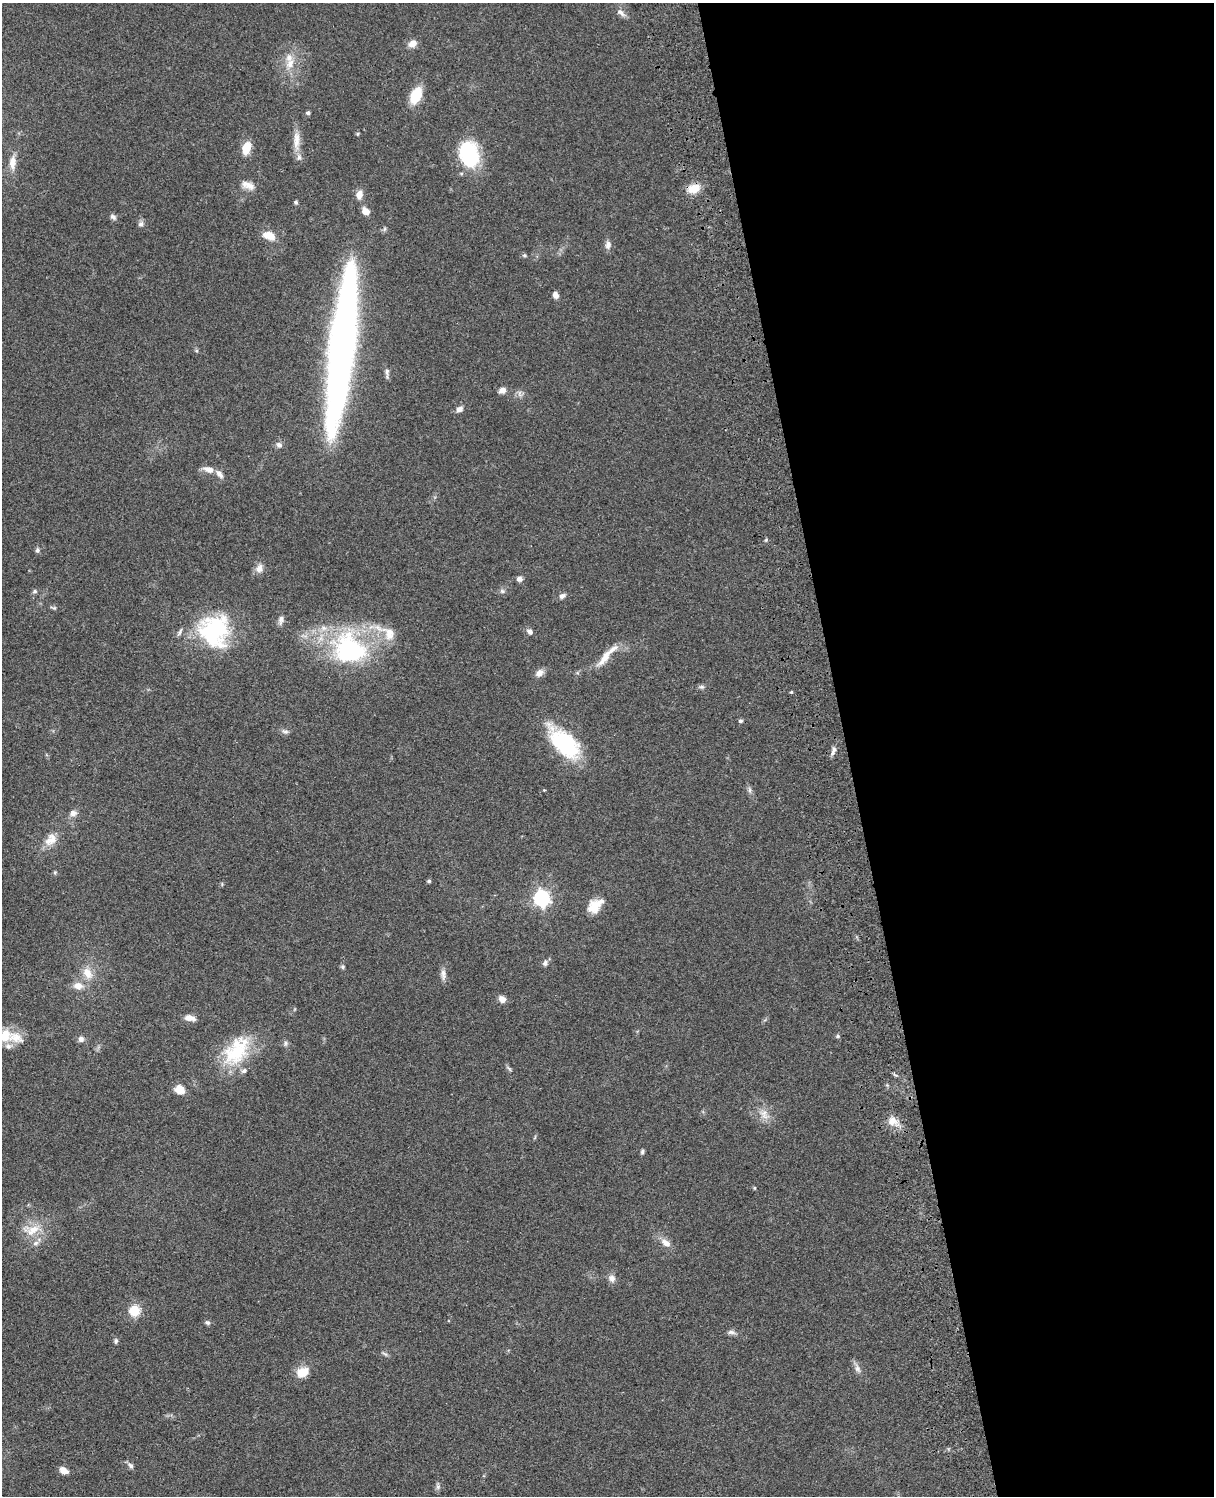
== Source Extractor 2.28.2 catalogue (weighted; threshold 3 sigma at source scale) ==
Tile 8 of 4 x 3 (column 4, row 2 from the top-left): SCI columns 3756-4967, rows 1773-3266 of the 5085 x 4926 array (HDU 1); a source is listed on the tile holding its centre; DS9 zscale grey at full resolution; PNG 1216 x 1498 px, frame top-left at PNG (2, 3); no overlay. Shown black and unused: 30% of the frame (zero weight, under 3 of 4 exposures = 6% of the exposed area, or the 3 px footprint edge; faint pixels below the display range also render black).
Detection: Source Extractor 2.28.2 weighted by HDU 2 'WHT'; one run over the whole footprint, this tile lists its part. Background 0.0787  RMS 0.006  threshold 0.0268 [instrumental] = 3 sigma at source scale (4.5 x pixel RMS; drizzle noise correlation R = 1.50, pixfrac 1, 0.05/0.05 arcsec/px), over >= 5 px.
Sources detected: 99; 2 inside a brighter object's white glare — not listed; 11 inside a brighter listed object's ellipse — not listed separately; the other 86 listed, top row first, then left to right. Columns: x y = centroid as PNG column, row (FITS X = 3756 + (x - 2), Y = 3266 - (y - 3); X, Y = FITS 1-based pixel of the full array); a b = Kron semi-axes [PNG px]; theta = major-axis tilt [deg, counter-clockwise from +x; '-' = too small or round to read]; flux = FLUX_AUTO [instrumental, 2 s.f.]
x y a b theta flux
621 12 14 7 -41 2.9
412 44 9 7 38 5.1
290 63 18 10 61 7.8
416 95 16 9 64 20
308 113 5 5 - 1.2
358 134 5 4 - 0.72
296 141 29 8 -90 7.4
246 148 12 7 74 10
469 154 32 23 -78 36
12 162 19 9 88 6.3
248 185 18 9 -22 4.8
694 189 14 10 15 8.8
359 194 11 8 84 4.2
296 202 5 5 - 0.95
366 211 8 6 -35 5
113 217 9 6 -42 1.7
141 224 8 7 - 1.8
269 235 14 9 -13 7.5
608 245 11 8 81 2.7
524 255 5 5 - 0.99
555 295 7 6 - 3.1
340 344 135 25 82 290
387 373 15 5 87 1.9
502 390 8 7 - 3.2
459 409 9 7 37 2.7
279 445 9 7 -21 2
209 469 14 7 -15 4.6
37 550 7 6 - 1.3
259 568 12 9 68 3.5
519 579 7 6 - 2.4
35 591 7 5 16 1.2
502 591 7 6 - 1.5
562 596 9 6 33 2.2
54 608 9 4 -21 1.1
281 620 12 7 76 2.3
214 631 33 29 -87 66
180 632 12 4 62 1.5
530 632 7 6 - 2.3
389 633 21 15 -62 9.6
349 649 48 39 -29 85
605 658 28 8 53 8.6
539 673 11 8 35 3.6
702 687 8 5 -14 1.4
791 692 4 4 - 0.7
740 721 6 5 - 0.97
285 731 10 6 -16 1.8
564 743 40 20 -45 54
834 750 10 6 78 2.4
750 790 8 5 -75 1.6
73 813 9 8 - 3
51 840 19 13 47 7.7
55 872 5 4 - 0.77
429 881 4 4 - 1.2
541 898 7 6 - 180
594 906 17 14 56 9.7
545 963 8 7 - 2
343 967 6 5 - 1
87 973 16 11 -59 7.6
443 974 15 7 -87 3.2
78 986 14 10 -4 5.5
502 999 9 7 -50 3.4
190 1018 14 7 -11 4.1
838 1036 6 5 - 0.96
15 1037 26 16 -14 12
81 1039 7 7 - 2.2
285 1043 7 6 - 1.5
236 1051 43 26 53 35
509 1068 10 4 -48 1.1
179 1090 12 9 -23 6.2
764 1114 17 10 -60 6.1
893 1121 15 11 -30 7
642 1152 6 4 72 1.2
754 1188 5 3 - 0.59
31 1230 28 14 5 13
666 1243 14 8 -37 4.7
612 1278 9 8 - 3.2
134 1310 6 5 - 48
207 1323 7 5 -22 1.4
731 1332 12 6 -4 2.1
116 1341 8 5 89 1.2
385 1354 9 4 -35 1.2
857 1369 11 8 -66 2.8
303 1372 17 12 24 8.2
130 1465 9 6 -40 1.9
64 1471 9 6 -34 4.4
438 1487 8 6 90 1.6